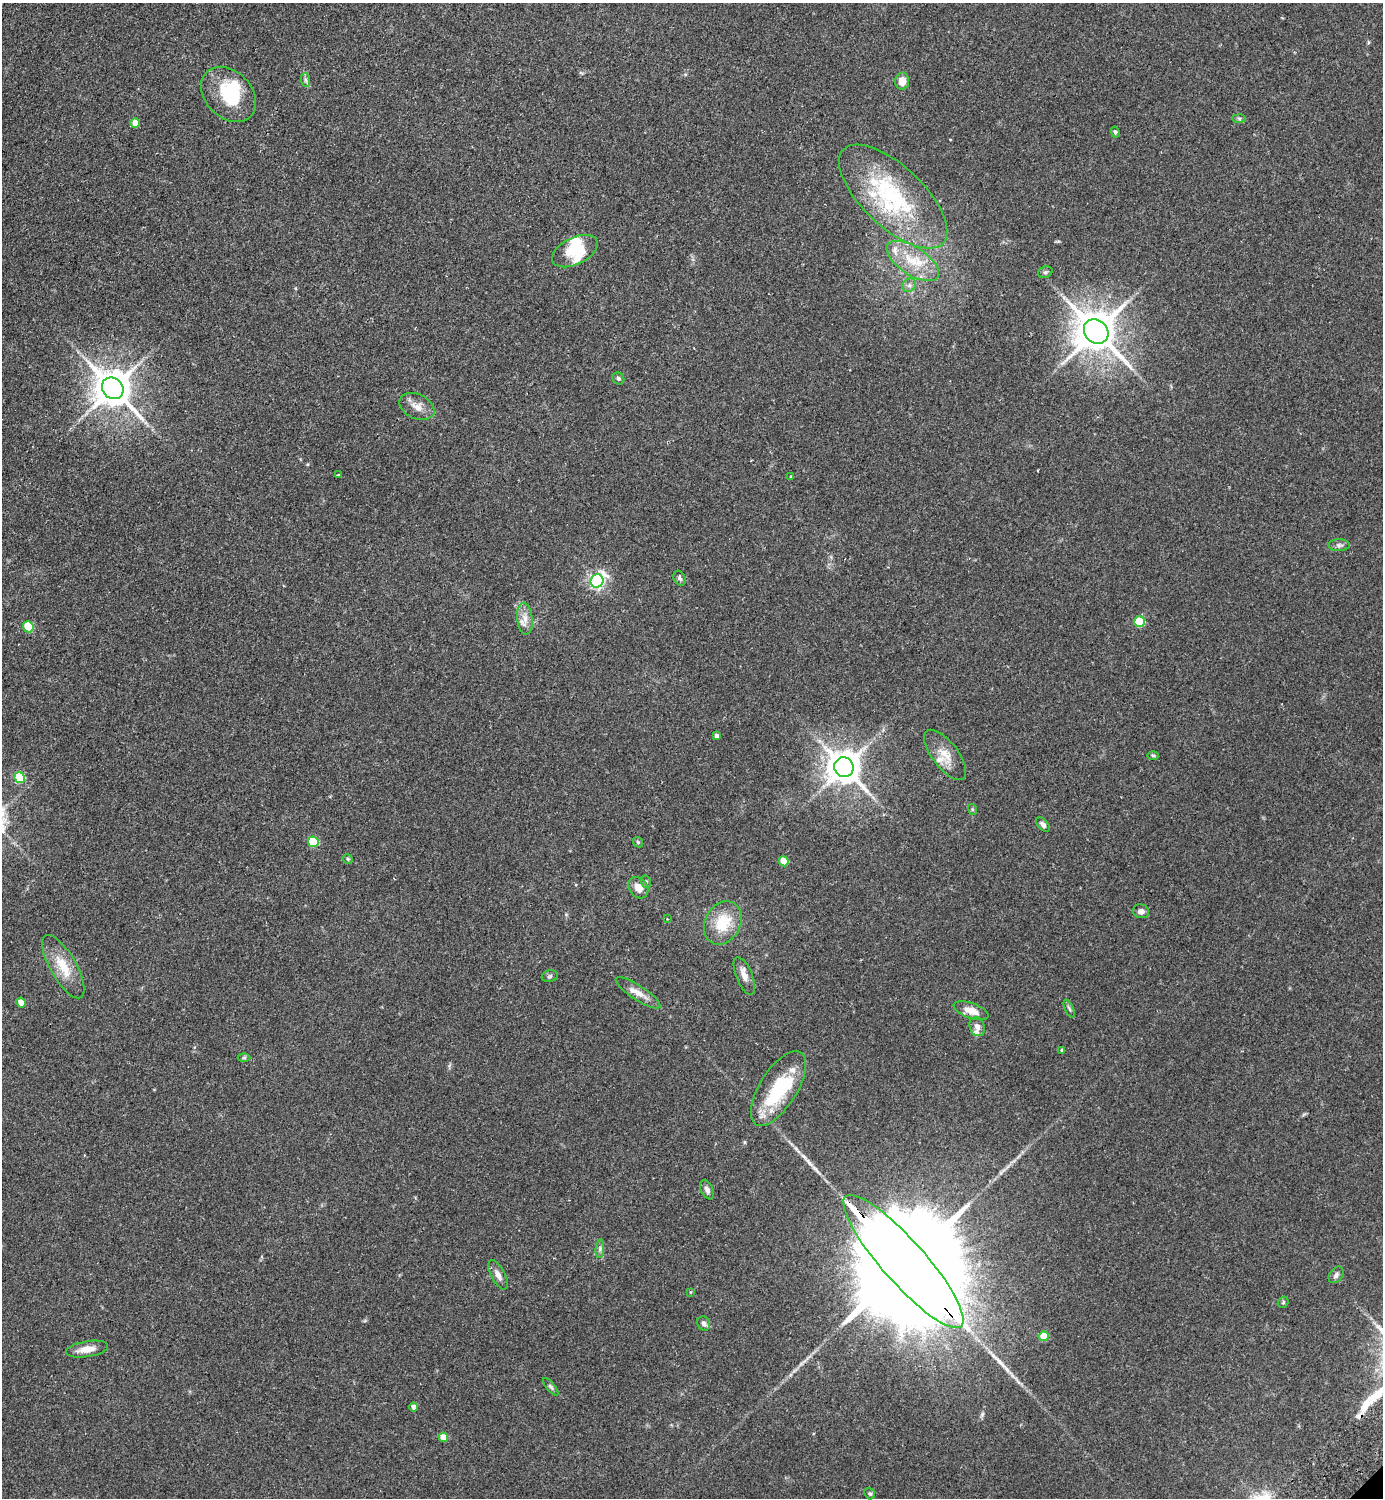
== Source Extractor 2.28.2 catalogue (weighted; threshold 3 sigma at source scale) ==
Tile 11 of 4 x 4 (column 3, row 3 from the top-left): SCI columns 3106-4486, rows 1541-3036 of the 6069 x 6073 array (HDU 1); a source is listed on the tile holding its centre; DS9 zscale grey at full resolution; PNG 1385 x 1500 px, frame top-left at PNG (2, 3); each listed source drawn as its Kron ellipse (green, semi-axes under 4 px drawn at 4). Shown black and unused: <1% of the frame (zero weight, under 2 of 3 exposures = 3% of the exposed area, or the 3 px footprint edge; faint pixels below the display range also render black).
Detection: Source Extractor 2.28.2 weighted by HDU 2 'WHT'; one run over the whole footprint, this tile lists its part. Background 0.174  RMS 0.0076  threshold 0.0341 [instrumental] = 3 sigma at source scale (4.5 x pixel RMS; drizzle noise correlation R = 1.50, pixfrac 1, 0.05/0.05 arcsec/px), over >= 5 px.
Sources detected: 77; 5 inside a brighter object's white glare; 1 cosmic-ray / hot-pixel residue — neither listed nor drawn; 7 inside a brighter listed object's ellipse — not listed separately; the other 64 listed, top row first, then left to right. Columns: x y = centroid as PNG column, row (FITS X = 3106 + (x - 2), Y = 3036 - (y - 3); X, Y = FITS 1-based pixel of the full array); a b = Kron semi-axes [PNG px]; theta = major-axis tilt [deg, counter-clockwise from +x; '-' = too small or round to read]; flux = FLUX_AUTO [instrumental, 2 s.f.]
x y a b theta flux
306 80 7 4 -88 1.6
902 81 8 7 - 7.2
229 94 31 23 -45 33
1239 118 7 4 -2 1.3
135 123 5 4 - 9.9
1115 132 5 4 - 1.6
893 197 68 30 -43 87
575 251 24 13 26 16
913 261 30 14 -33 23
1045 272 7 5 21 1.5
909 285 7 6 - 2.3
1096 331 13 11 -45 2500
618 378 6 5 - 1.5
113 388 11 10 - 1900
417 406 18 12 -25 7.2
338 475 3 2 - 1
791 477 4 3 - 0.67
1339 545 11 6 0 2.4
680 578 8 5 -60 1.6
597 581 7 6 - 190
525 619 16 7 -84 6.5
1139 622 5 5 - 33
28 627 5 5 - 34
716 736 4 4 - 2.5
945 755 30 13 -52 13
1153 755 6 4 -1 0.88
844 767 10 9 - 1600
20 778 5 5 - 37
972 809 5 3 - 0.82
1043 824 8 5 -45 3
313 842 5 5 - 37
638 842 6 4 -46 1.1
348 859 5 4 - 0.96
784 861 5 4 - 17
646 882 6 4 -72 1.2
638 888 11 9 -54 6.8
1141 911 8 7 - 3.6
667 919 2 2 - 0.54
723 923 23 17 62 25
63 967 36 13 -60 19
550 976 8 5 16 1.5
744 976 20 8 -68 6.1
638 993 26 7 -33 7.7
21 1003 5 4 - 12
1069 1009 10 3 -67 1.4
971 1011 18 7 -20 8.5
977 1027 10 7 -69 3.9
1062 1050 3 3 - 1
244 1057 6 4 0 0.96
778 1088 42 18 58 49
707 1190 10 6 -64 3.1
600 1249 9 3 85 1.7
903 1262 87 21 -48 42000
498 1275 16 7 -62 5.1
1336 1275 9 6 53 2.5
690 1292 3 2 - 0.53
1283 1302 6 5 - 1
704 1323 7 6 - 2.4
1044 1336 5 5 - 17
87 1349 21 8 9 8.8
551 1387 11 4 -50 1.6
414 1407 4 4 - 3.7
443 1437 5 4 - 13
870 1494 6 5 - 1.2
Overlapping masked pixels (flux is a lower limit): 1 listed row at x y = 903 1262